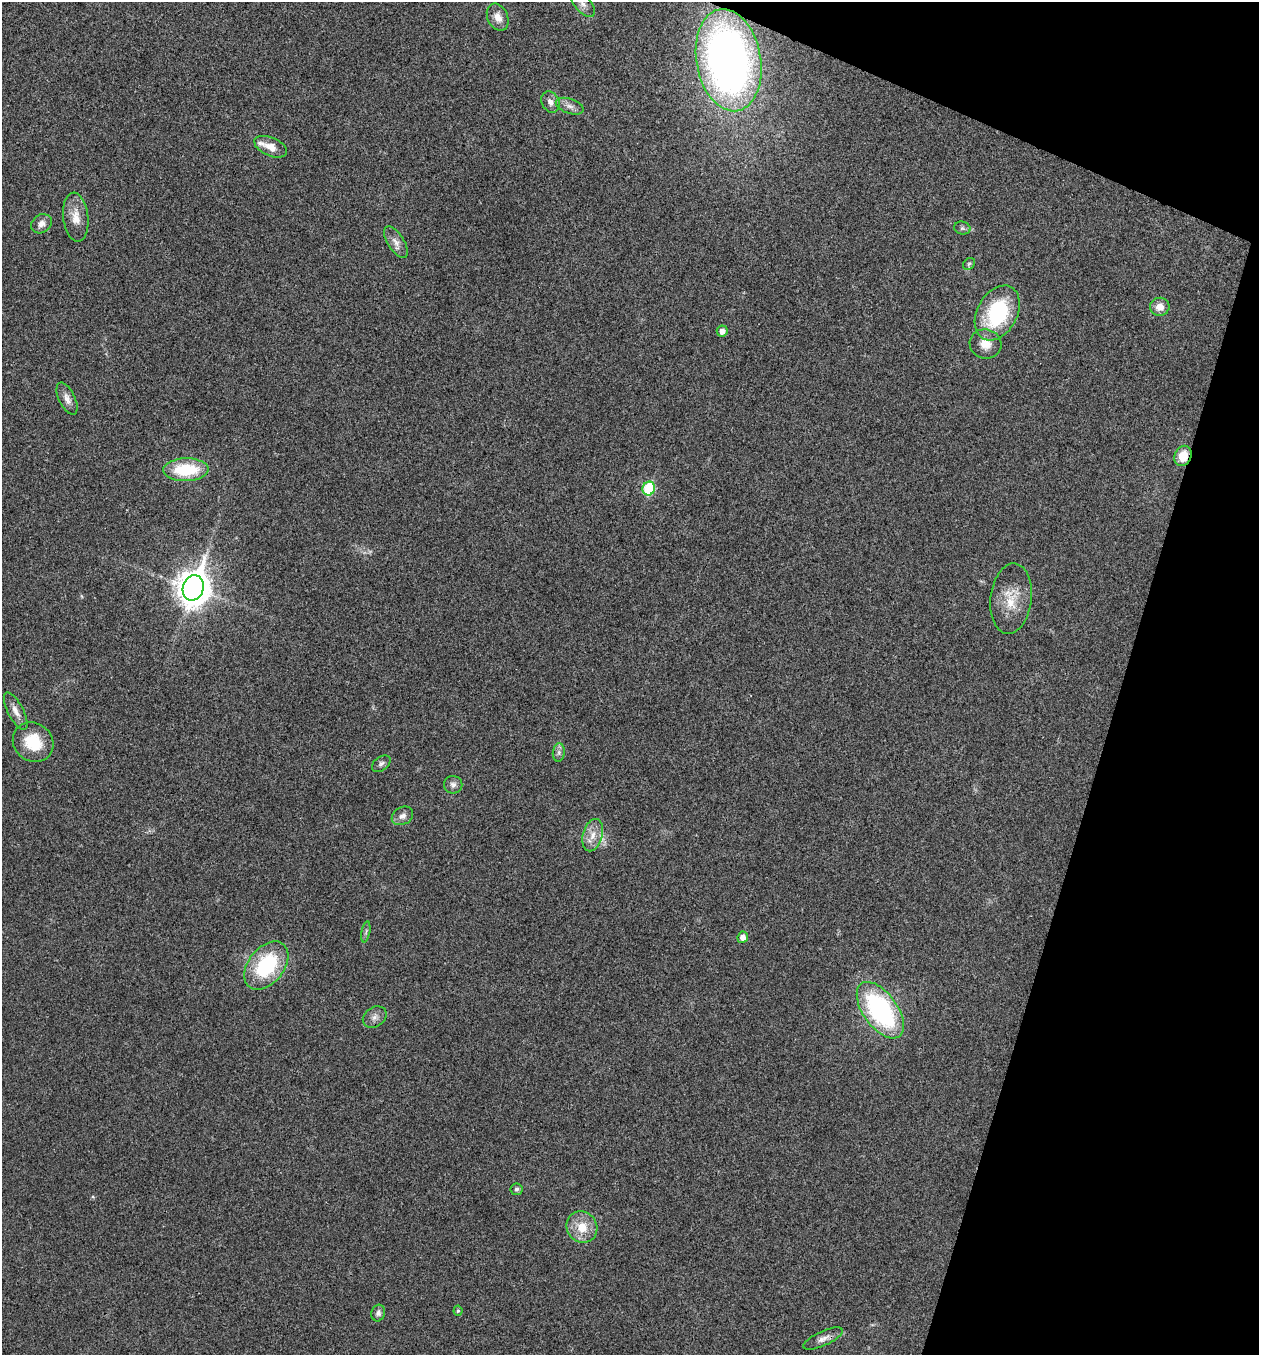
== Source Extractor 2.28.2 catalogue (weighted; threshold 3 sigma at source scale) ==
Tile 8 of 4 x 4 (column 4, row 2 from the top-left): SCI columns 3908-5164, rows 2710-4062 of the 5430 x 5416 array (HDU 1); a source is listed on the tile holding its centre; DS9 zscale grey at full resolution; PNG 1261 x 1357 px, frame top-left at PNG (2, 2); each listed source drawn as its Kron ellipse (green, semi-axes under 4 px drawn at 4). Shown black and unused: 15% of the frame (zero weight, under 3 of 4 exposures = <1% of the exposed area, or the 3 px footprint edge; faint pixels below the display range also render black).
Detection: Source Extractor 2.28.2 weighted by HDU 2 'WHT'; one run over the whole footprint, this tile lists its part. Background 0.0236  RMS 0.0054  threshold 0.0242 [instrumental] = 3 sigma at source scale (4.5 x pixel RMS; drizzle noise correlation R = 1.50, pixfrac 1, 0.05/0.05 arcsec/px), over >= 5 px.
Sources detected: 39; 1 inside a brighter listed object's ellipse — not listed separately; the other 38 listed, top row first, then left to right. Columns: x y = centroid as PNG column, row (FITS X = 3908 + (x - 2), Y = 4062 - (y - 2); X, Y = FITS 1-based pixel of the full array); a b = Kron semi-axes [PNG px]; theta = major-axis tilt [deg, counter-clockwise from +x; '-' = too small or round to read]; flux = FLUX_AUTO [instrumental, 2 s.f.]
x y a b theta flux
583 4 16 8 -49 3.8
498 17 14 10 -65 4.8
729 60 51 32 -80 350
550 102 11 8 -62 3.3
570 106 14 7 -19 3.1
271 147 17 9 -23 6.2
76 217 25 12 -84 8.1
41 224 11 9 34 3.5
962 228 8 6 -14 1.4
396 242 18 8 -58 4
969 264 7 5 44 1.1
1160 307 9 9 - 5.3
997 313 29 20 61 48
722 331 5 5 - 3.5
985 344 16 14 -17 7.7
67 399 17 8 -65 3.9
1183 456 10 8 66 9.3
186 470 22 11 1 29
649 488 7 6 - 38
193 588 13 10 74 1000
1011 599 35 20 83 16
16 711 20 8 -62 4.5
33 742 21 19 -39 19
559 752 9 6 84 1.9
381 764 10 6 37 1.9
453 785 9 9 - 2.5
402 816 11 8 29 3.2
593 835 16 9 75 6.3
366 932 10 3 79 1.2
743 937 6 5 - 3.9
266 965 27 17 51 44
880 1010 32 17 -54 95
375 1017 13 10 34 3.3
516 1189 6 6 - 1.2
582 1227 16 15 - 11
458 1311 5 4 - 0.83
378 1313 8 6 74 1.8
823 1339 21 7 24 3.9
Overlapping masked pixels (flux is a lower limit): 2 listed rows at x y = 729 60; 1183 456
Isophote crosses this tile's border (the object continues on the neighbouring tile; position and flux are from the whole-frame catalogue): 1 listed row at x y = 583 4